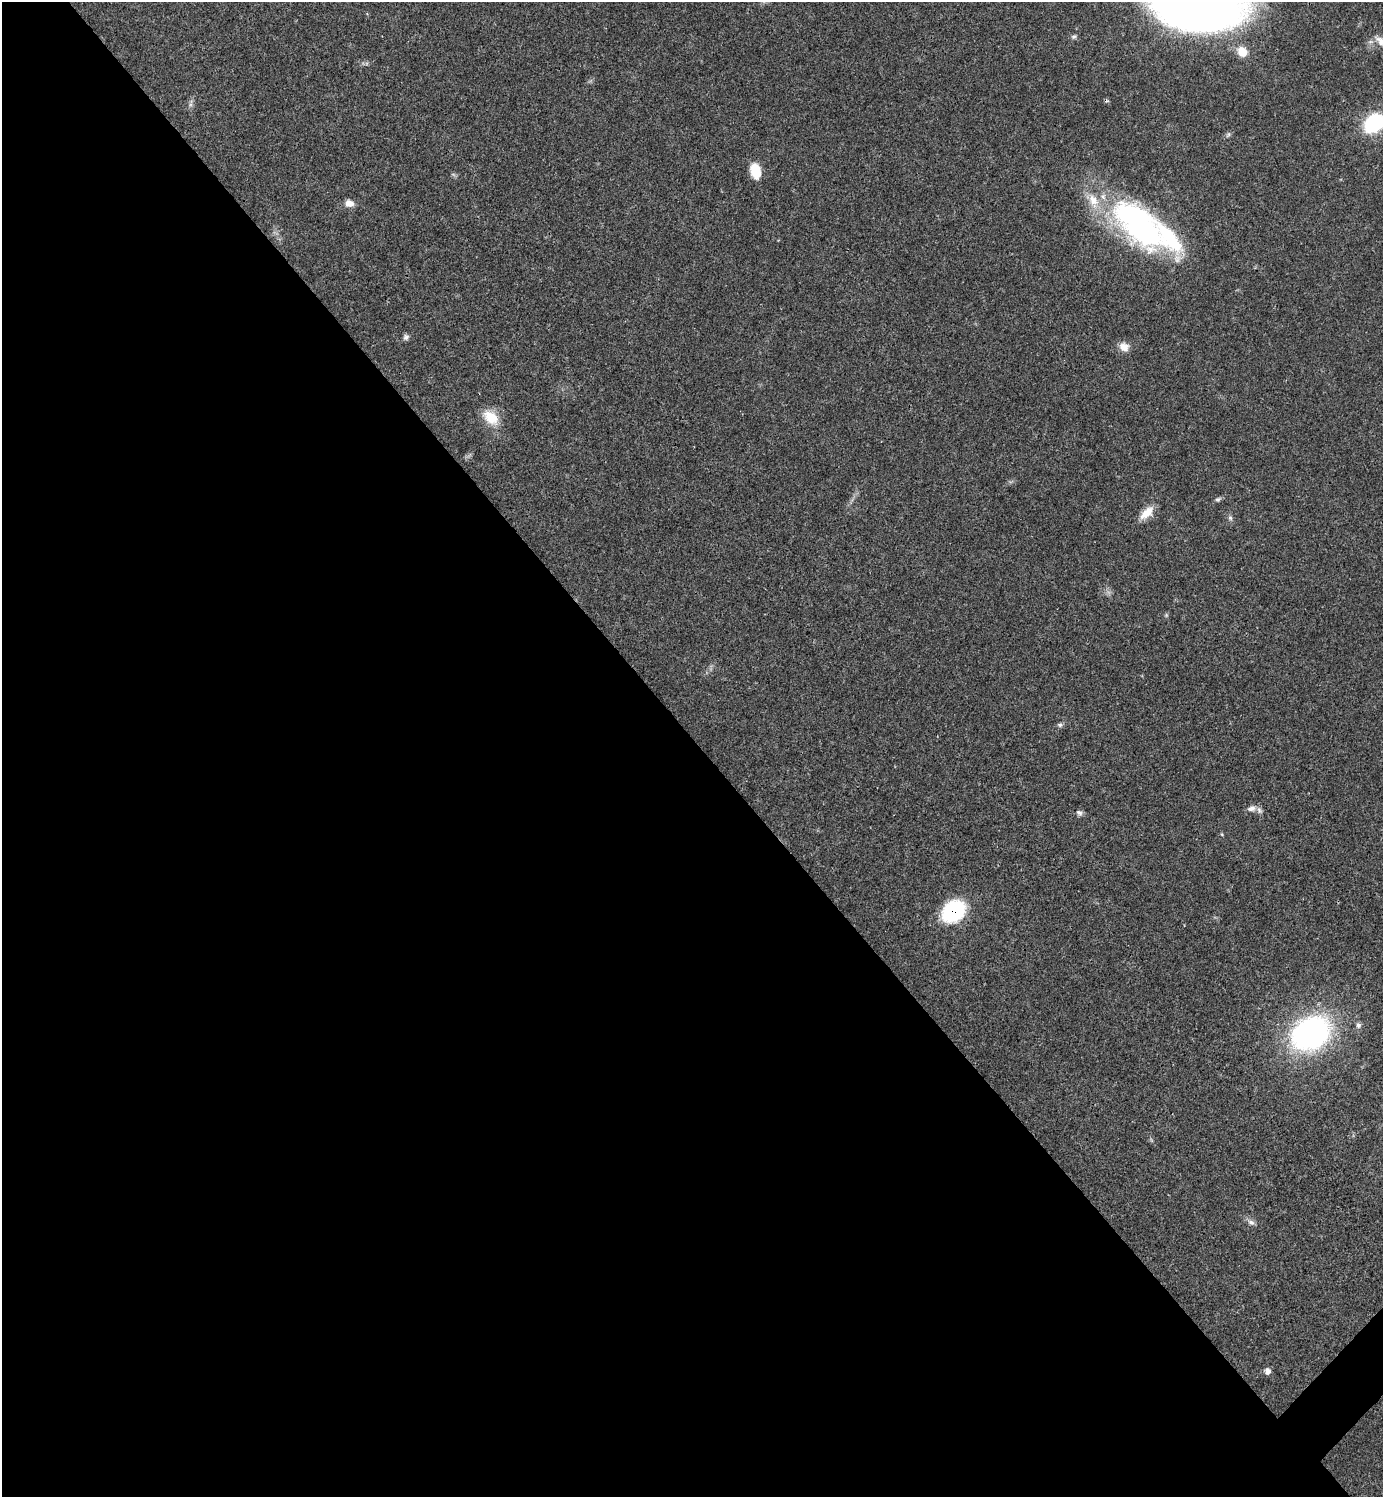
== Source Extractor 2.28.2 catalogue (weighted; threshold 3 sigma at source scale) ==
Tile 9 of 4 x 4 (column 1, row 3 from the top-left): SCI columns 300-1680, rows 1497-2991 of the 5981 x 5982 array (HDU 1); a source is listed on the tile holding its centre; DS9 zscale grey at full resolution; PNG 1385 x 1499 px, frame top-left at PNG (2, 2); no overlay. Shown black and unused: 51% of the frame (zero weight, under 3 of 4 exposures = <1% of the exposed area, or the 3 px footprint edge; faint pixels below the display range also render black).
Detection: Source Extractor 2.28.2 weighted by HDU 2 'WHT'; one run over the whole footprint, this tile lists its part. Background 0.0198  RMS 0.0022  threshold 0.01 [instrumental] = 3 sigma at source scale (4.5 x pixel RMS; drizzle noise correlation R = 1.50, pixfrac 1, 0.05/0.05 arcsec/px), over >= 5 px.
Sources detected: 32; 1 too faint to see at this stretch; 3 inside a brighter object's white glare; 1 cosmic-ray / hot-pixel residue — not listed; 3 inside a brighter listed object's ellipse — not listed separately; the other 24 listed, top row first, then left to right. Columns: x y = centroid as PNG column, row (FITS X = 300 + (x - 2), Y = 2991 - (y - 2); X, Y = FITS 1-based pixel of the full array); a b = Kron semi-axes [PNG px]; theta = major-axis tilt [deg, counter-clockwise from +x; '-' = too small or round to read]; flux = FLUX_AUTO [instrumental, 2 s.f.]
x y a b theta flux
1197 5 60 32 -4 340
1074 36 8 6 25 0.5
1382 41 20 10 -31 2.6
1242 52 15 12 -41 3.1
190 105 7 4 72 0.51
1374 123 17 13 47 20
1228 134 8 5 62 0.49
755 171 16 10 -77 5.1
349 203 10 8 -11 1.9
1141 225 86 34 -36 56
406 337 7 7 - 0.72
1124 347 13 11 -33 2.1
491 417 23 15 -42 5.3
1218 499 9 6 26 0.5
1147 513 20 10 42 3.2
1230 518 7 6 - 0.55
1060 725 8 6 8 0.58
1251 808 12 7 8 1.2
1079 813 9 7 -33 0.72
954 911 21 16 40 22
1358 1025 8 7 - 0.73
1311 1033 33 26 30 72
1251 1222 11 7 -35 0.98
1267 1371 8 7 - 1.1
Overlapping masked pixels (flux is a lower limit): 1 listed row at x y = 954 911
Isophote crosses this tile's border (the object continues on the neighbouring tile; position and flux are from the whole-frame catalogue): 3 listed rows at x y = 1197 5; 1382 41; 1374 123